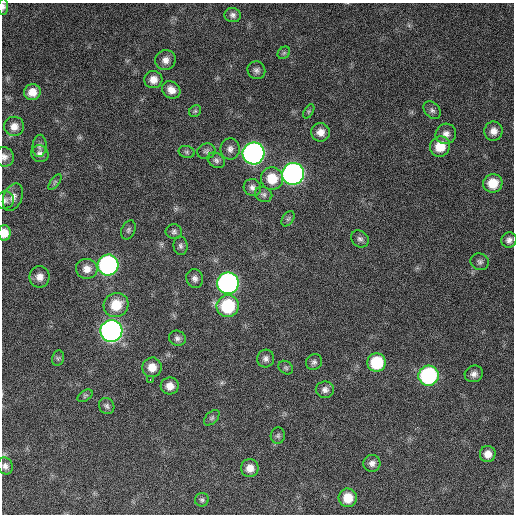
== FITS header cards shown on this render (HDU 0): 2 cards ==
NAXIS1  =                  512 / Axis length
NAXIS2  =                  512 / Axis length

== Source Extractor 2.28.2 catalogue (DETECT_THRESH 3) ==
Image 512 x 512 px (HDU 0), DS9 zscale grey, 1 PNG px = 1 image px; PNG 516 x 516 px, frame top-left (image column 1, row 512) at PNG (2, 3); each listed source drawn as its Kron ellipse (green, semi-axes under 4 px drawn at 4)
Background 771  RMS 27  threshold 81.7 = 3 sigma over >= 5 px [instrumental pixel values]
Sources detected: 70; all 70 listed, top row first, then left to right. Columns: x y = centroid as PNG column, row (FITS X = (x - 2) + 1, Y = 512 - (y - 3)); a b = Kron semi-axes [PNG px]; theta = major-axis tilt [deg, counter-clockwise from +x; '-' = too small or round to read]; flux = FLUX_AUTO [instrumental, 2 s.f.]
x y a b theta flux
3 7 8 5 87 5300
233 15 8 7 - 6200
284 53 7 5 44 3400
165 60 10 10 - 12000
256 70 9 8 - 7200
153 80 9 8 - 16000
171 90 10 8 -36 14000
32 92 8 8 - 20000
432 110 10 7 -48 6000
195 111 6 5 - 3400
309 111 8 4 59 3300
14 126 10 9 - 15000
493 131 9 9 - 14000
320 132 9 9 - 15000
446 134 10 10 - 12000
40 146 11 7 87 7400
440 146 10 10 - 36000
230 149 10 9 - 9300
206 151 9 7 17 5900
187 152 8 6 -16 3600
253 153 11 11 - 770000
40 154 9 8 - 8500
4 157 10 9 - 9200
216 160 9 7 -34 6400
293 174 11 11 - 780000
272 178 11 11 - 40000
55 182 9 4 53 3500
493 183 10 9 - 37000
252 187 9 8 - 7900
264 194 9 7 -24 5200
13 197 14 9 67 12000
5 200 9 8 - 7100
288 219 8 5 54 4200
128 230 10 6 66 4400
174 232 8 7 - 5100
4 233 8 6 89 21000
360 239 9 8 - 6500
509 240 8 7 - 7800
180 246 9 7 -84 5800
480 262 9 8 - 6500
108 265 10 10 - 410000
87 269 11 10 - 16000
40 277 11 10 - 14000
195 278 9 8 - 7900
228 283 11 10 - 630000
116 305 12 11 - 42000
228 306 11 11 - 110000
111 331 11 11 - 940000
177 338 8 7 - 6600
58 358 8 6 77 3700
266 359 9 8 - 7700
314 362 8 7 - 6000
377 363 9 9 - 82000
152 367 10 9 - 20000
286 368 8 6 -38 3900
474 374 9 8 - 9200
428 376 10 10 - 240000
150 380 2 2 - 3600
170 386 9 8 - 16000
325 390 9 8 - 7800
85 396 8 5 34 3600
107 406 8 7 - 5300
212 418 9 5 45 4400
278 436 8 7 - 4700
488 454 8 8 - 14000
372 463 8 8 - 9000
5 466 8 7 - 7100
250 468 9 8 - 17000
348 498 9 9 - 34000
202 500 7 6 - 4100
At the frame edge (FLAGS 8, measured only in part): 4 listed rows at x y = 3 7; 4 157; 5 200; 4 233